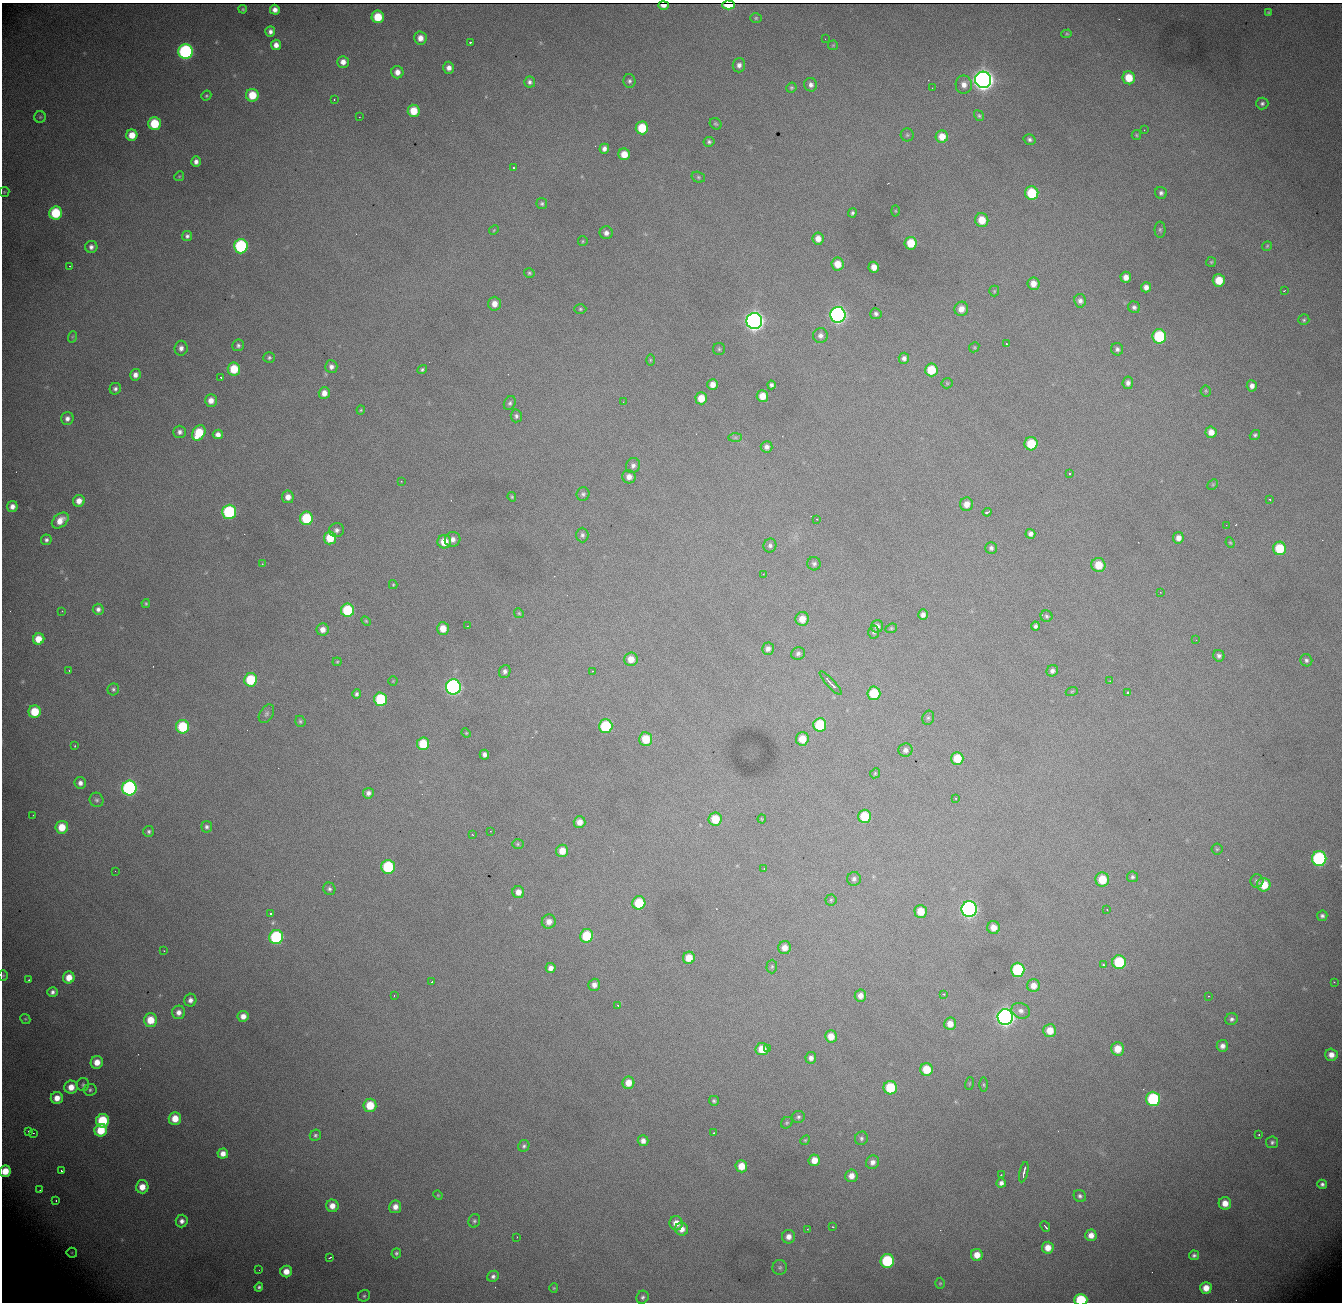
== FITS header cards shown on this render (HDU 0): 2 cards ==
NAXIS1  = 1340
NAXIS2  = 1300

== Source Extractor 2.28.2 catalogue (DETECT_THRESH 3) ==
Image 1340 x 1300 px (HDU 0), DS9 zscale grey, 1 PNG px = 1 image px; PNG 1344 x 1304 px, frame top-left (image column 1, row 1300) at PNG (2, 3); each listed source drawn as its Kron ellipse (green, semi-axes under 4 px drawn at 4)
Background 1440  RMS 18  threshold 54.1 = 3 sigma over >= 5 px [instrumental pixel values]
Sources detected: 375; all 375 listed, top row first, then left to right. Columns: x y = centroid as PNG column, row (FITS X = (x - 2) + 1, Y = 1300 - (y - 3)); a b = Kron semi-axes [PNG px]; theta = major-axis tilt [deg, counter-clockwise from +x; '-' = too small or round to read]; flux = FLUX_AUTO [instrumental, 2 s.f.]
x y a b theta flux
663 5 5 3 - 3.3e+03
729 5 6 4 -2 2.6e+04
243 9 4 3 - 1.4e+03
275 10 5 5 - 6.9e+03
1268 13 3 3 - 1.3e+03
378 17 6 6 - 3.4e+04
756 18 6 5 - 1.8e+03
270 32 5 5 - 4.9e+03
1067 34 5 4 - 1.5e+03
420 38 6 6 - 1.1e+04
825 39 2 2 - 3.4e+03
470 42 3 3 - 2.4e+03
276 45 5 5 - 8.3e+03
833 45 5 5 - 1.5e+03
185 52 7 7 - 2.7e+05
343 62 6 6 - 8.5e+03
739 65 7 6 - 5.2e+03
449 68 6 5 - 6.9e+03
397 72 6 6 - 9.3e+03
1129 78 6 6 - 2.7e+04
983 80 8 8 - 1.1e+06
629 81 7 6 - 3.1e+03
530 82 5 5 - 3.5e+03
811 85 7 6 - 5.2e+03
964 85 9 8 - 8.9e+03
791 88 5 5 - 2.2e+03
932 88 2 2 - 5.5e+02
252 95 6 6 - 3.1e+04
206 96 5 4 - 1.8e+03
334 99 2 2 - 9.8e+02
1262 104 6 6 - 3.5e+03
414 111 6 6 - 2.7e+04
979 116 6 4 -58 2.2e+03
40 117 5 5 - 2.0e+03
359 117 2 2 - 2.2e+03
154 124 6 6 - 4.9e+04
716 124 6 5 - 2.0e+03
642 128 6 6 - 4.2e+04
1144 130 3 2 - 9.4e+02
132 135 5 5 - 1.9e+04
907 135 6 6 - 2.3e+03
1136 135 5 4 - 1.6e+03
942 137 6 6 - 1.7e+04
1030 139 6 5 - 3.3e+03
709 142 5 5 - 2.7e+03
604 149 5 5 - 5.5e+03
624 154 6 5 - 1.7e+04
196 162 5 4 - 5.7e+03
514 168 2 2 - 1.1e+03
179 176 5 4 - 1.5e+03
698 177 7 5 -17 2.2e+03
4 192 5 5 - 1.6e+03
1032 193 7 6 - 5.9e+04
1161 193 6 6 - 3.7e+03
542 204 5 5 - 2.4e+03
895 211 5 3 - 1.2e+03
56 213 6 6 - 6.4e+04
852 213 4 4 - 2.4e+03
982 220 7 6 - 2.3e+04
494 230 5 4 - 1.2e+03
1160 230 8 5 -89 2.5e+03
606 233 6 6 - 5.7e+03
187 236 5 5 - 3.5e+03
818 239 6 5 - 9.6e+03
583 241 5 4 - 1.5e+03
911 243 6 6 - 3.1e+04
241 246 7 7 - 1.4e+05
1267 246 5 4 - 1.6e+03
91 247 6 6 - 4.9e+03
1211 262 5 5 - 1.7e+03
837 264 6 6 - 1.6e+04
70 266 3 2 - 8.5e+02
874 267 5 5 - 1.0e+04
529 273 5 4 - 2.0e+03
1126 277 5 5 - 8.8e+03
1219 280 6 6 - 2.7e+04
1033 284 6 6 - 1.1e+04
1146 287 5 5 - 6.9e+03
994 291 5 5 - 1.6e+03
1284 291 3 2 - 8.1e+02
1080 301 7 6 - 4.7e+03
494 304 7 6 - 1.1e+04
1134 307 6 5 - 3.4e+03
580 309 6 5 - 2.1e+03
961 309 7 6 - 1.1e+04
876 314 6 5 - 3.4e+03
838 315 8 7 - 4.5e+05
1304 320 5 5 - 2.0e+03
754 321 8 7 - 7.8e+05
820 335 7 7 - 5.5e+03
1159 336 7 7 - 9.6e+04
72 337 6 3 71 1.3e+03
1006 344 3 2 - 1.0e+03
238 345 6 6 - 3.1e+03
974 347 5 4 - 1.4e+03
181 348 7 6 - 6.0e+03
719 349 6 6 - 2.4e+03
1117 349 6 6 - 3.1e+03
269 358 6 5 - 2.4e+03
904 358 5 5 - 4.7e+03
650 360 6 4 90 1.4e+03
331 367 6 6 - 4.9e+03
234 369 6 6 - 3.3e+04
422 369 5 4 - 2.4e+03
931 370 6 6 - 3.6e+04
135 375 6 5 - 6.7e+03
221 377 3 3 - 4.1e+03
947 383 5 5 - 1.4e+03
1128 383 6 5 - 4.7e+03
713 384 5 5 - 9.6e+03
771 385 4 4 - 3.5e+03
1252 386 5 5 - 6.0e+03
115 389 6 5 - 3.6e+03
1206 391 5 5 - 1.7e+03
324 393 6 5 - 9.6e+03
762 396 6 5 - 1.7e+04
701 398 6 6 - 2.0e+04
211 400 6 6 - 9.6e+03
623 402 3 2 - 1.0e+03
510 403 7 5 61 3.2e+03
361 410 4 4 - 1.4e+03
516 416 6 5 - 3.1e+03
67 418 6 6 - 5.5e+03
180 432 6 6 - 4.7e+03
1211 432 5 5 - 1.1e+04
199 433 8 6 59 4.3e+04
218 434 5 5 - 6.8e+03
1255 435 5 4 - 2.3e+03
735 437 7 4 1 2.5e+03
1031 444 6 6 - 4.3e+04
767 447 6 5 - 5.1e+03
633 465 7 7 - 4.7e+03
1069 474 3 2 - 1.0e+03
629 477 7 6 - 7.9e+03
401 481 3 3 - 9.1e+02
1213 484 6 4 45 1.5e+03
583 494 7 6 - 3.1e+03
288 497 6 6 - 9.1e+03
512 497 5 4 - 1.6e+03
1270 499 3 3 - 2.0e+03
79 501 6 6 - 1.0e+04
966 504 7 6 - 1.0e+04
12 506 5 5 - 7.4e+03
229 512 7 7 - 1.2e+05
987 512 4 3 - 4.6e+03
306 518 7 6 - 6.0e+04
817 519 2 2 - 9.5e+02
60 520 9 6 41 1.3e+04
1226 525 2 2 - 5.1e+02
337 530 7 7 - 4.5e+03
1030 534 5 5 - 4.9e+03
582 535 7 6 - 3.5e+03
330 538 6 6 - 3.5e+04
1178 538 6 5 - 7.9e+03
453 539 8 7 - 7.1e+03
46 540 5 5 - 3.1e+03
444 542 7 6 - 2.3e+04
1230 543 5 4 - 1.6e+03
770 546 7 6 - 3.6e+03
991 548 6 5 - 3.7e+03
1280 548 7 6 - 4.5e+04
262 564 3 3 - 1.2e+03
814 564 7 6 - 3.2e+03
1098 565 7 7 - 2.4e+04
763 574 3 3 - 9.2e+02
393 585 4 4 - 1.4e+03
1160 592 2 2 - 8.7e+02
146 603 4 3 - 1.6e+03
98 609 5 5 - 4.5e+03
348 610 6 6 - 6.9e+04
62 611 2 2 - 8.1e+02
519 613 5 4 - 1.8e+03
923 615 5 5 - 5.4e+03
1046 616 6 5 - 2.7e+03
802 619 7 6 - 1.5e+04
366 621 5 3 - 1.3e+03
467 626 3 2 - 1.0e+03
877 626 6 6 - 5.8e+03
1035 626 4 4 - 3.2e+03
443 628 6 6 - 1.5e+04
891 628 6 4 21 1.7e+03
323 629 6 6 - 8.6e+03
874 632 6 5 - 2.6e+03
39 639 6 5 - 2.4e+04
1196 640 2 2 - 5.4e+02
768 649 6 6 - 5.4e+03
798 653 7 6 - 3.7e+03
1219 656 6 5 - 3.7e+03
631 659 7 6 - 1.3e+04
1306 660 6 6 - 3.1e+03
337 662 4 4 - 1.3e+03
69 671 3 2 - 2.5e+03
505 671 7 5 68 4.4e+03
593 671 3 2 - 7.0e+02
1052 671 6 5 - 4.7e+03
251 680 7 6 - 5.8e+04
393 681 4 4 - 1.2e+03
1110 681 3 2 - 7.4e+02
831 683 15 3 -47 8.2e+03
453 687 7 7 - 3.6e+05
113 689 6 5 - 2.4e+03
1072 691 6 4 19 1.5e+03
1128 692 3 3 - 3.9e+03
874 693 6 6 - 4.4e+04
356 694 5 4 - 3.0e+03
380 699 7 6 - 7.4e+04
35 712 6 6 - 3.8e+04
266 714 10 6 58 4.0e+03
928 718 7 5 74 3.0e+03
300 721 6 5 - 2.2e+03
820 725 7 6 - 6.0e+04
606 726 7 7 - 8.3e+04
183 727 6 6 - 6.6e+04
466 733 5 4 - 1.3e+03
646 739 7 6 - 3.0e+04
802 739 6 6 - 1.9e+04
423 744 6 6 - 3.5e+04
75 746 3 3 - 1.7e+03
905 750 7 6 - 4.8e+03
484 755 5 4 - 4.9e+03
957 758 6 6 - 2.8e+04
875 773 5 4 - 1.6e+03
80 783 6 5 - 5.7e+03
129 788 7 7 - 2.7e+05
368 793 5 5 - 4.9e+03
956 798 3 2 - 8.0e+02
97 800 7 7 - 3.2e+03
33 815 2 2 - 6.3e+02
865 816 6 6 - 4.5e+04
715 819 7 6 - 3.0e+04
762 819 4 4 - 1.2e+03
579 822 6 6 - 9.4e+03
62 827 6 6 - 2.5e+04
207 827 5 5 - 3.1e+03
149 831 5 5 - 2.8e+03
490 831 3 2 - 1.1e+03
473 835 2 2 - 1.0e+03
518 844 6 5 - 1.9e+03
1217 849 5 5 - 1.6e+03
562 851 6 6 - 1.7e+04
1319 859 7 7 - 1.9e+05
388 867 7 6 - 9.2e+04
764 869 2 2 - 8.8e+02
115 871 2 2 - 9.0e+02
1132 877 5 5 - 2.6e+03
854 879 7 7 - 3.8e+03
1102 879 7 7 - 3.1e+04
1257 881 6 6 - 3.7e+03
1264 885 7 6 - 2.9e+04
329 889 6 6 - 3.2e+03
518 892 6 6 - 9.6e+03
831 900 5 5 - 2.0e+03
639 903 7 6 - 4.7e+04
969 909 8 7 - 4.5e+05
1107 910 2 2 - 9.4e+02
921 911 6 6 - 2.3e+04
271 914 3 3 - 5.2e+03
1322 916 5 5 - 3.4e+03
549 922 7 7 - 9.6e+03
993 927 6 6 - 1.2e+04
586 936 7 6 - 5.2e+04
276 937 7 7 - 1.5e+05
785 948 6 6 - 1.0e+04
164 951 2 2 - 8.0e+02
689 958 6 6 - 2.1e+04
1119 962 7 6 - 6.9e+04
1103 965 3 3 - 2.0e+03
772 966 7 5 88 2.3e+03
551 968 5 5 - 6.6e+03
1018 970 7 7 - 8.9e+04
3 975 5 4 - 1.4e+03
69 977 6 5 - 1.6e+04
29 980 3 3 - 2.5e+03
432 982 3 2 - 9.7e+02
1334 982 2 2 - 4.4e+03
594 985 6 5 - 6.6e+03
1034 986 6 6 - 1.0e+04
52 992 5 5 - 4.1e+03
943 994 3 2 - 1.6e+03
394 996 2 2 - 1.2e+03
860 996 6 5 - 8.2e+03
1209 996 3 2 - 1.2e+03
190 1000 6 6 - 5.7e+03
618 1005 3 3 - 1.5e+03
1021 1011 9 7 -24 5.8e+03
179 1012 7 6 - 7.2e+03
243 1016 5 5 - 9.2e+03
1005 1017 8 7 - 6.5e+05
25 1019 5 4 - 1.5e+03
1231 1019 6 6 - 3.3e+03
150 1020 7 6 - 2.5e+04
950 1024 6 6 - 1.2e+04
1050 1030 6 6 - 1.7e+04
831 1036 6 6 - 1.5e+04
1222 1046 6 5 - 6.1e+03
762 1049 6 6 - 2.5e+04
768 1049 4 3 - 1.3e+03
1118 1049 7 6 - 2.0e+04
1331 1055 6 6 - 9.8e+03
811 1058 6 5 - 5.4e+03
97 1062 6 6 - 1.5e+04
927 1069 6 6 - 2.8e+04
628 1083 6 6 - 1.5e+04
969 1084 6 3 71 1.1e+03
83 1085 7 6 - 2.6e+03
984 1085 7 3 -89 1.6e+03
71 1087 6 6 - 1.5e+04
890 1088 7 6 - 5.3e+04
90 1090 6 6 - 2.9e+03
57 1098 6 6 - 1.3e+04
1153 1099 7 7 - 1.2e+05
714 1101 5 4 - 2.3e+03
370 1105 6 6 - 3.3e+04
798 1117 6 6 - 2.8e+03
175 1118 6 6 - 2.1e+04
102 1121 7 6 - 6.3e+04
787 1123 6 5 - 1.8e+03
101 1130 6 6 - 3.6e+04
28 1131 3 2 - 1.4e+03
33 1133 3 2 - 1.3e+03
714 1133 3 3 - 2.0e+03
1259 1134 3 2 - 1.4e+03
315 1135 6 5 - 2.6e+03
861 1138 7 6 - 3.2e+03
805 1140 5 4 - 1.6e+03
643 1141 5 5 - 6.4e+03
1272 1142 6 5 - 3.0e+03
524 1146 6 5 - 2.8e+03
223 1153 5 5 - 9.4e+03
814 1160 6 5 - 1.5e+04
873 1162 7 6 - 6.4e+03
741 1166 6 6 - 1.9e+04
5 1171 6 5 - 2.3e+04
62 1171 3 2 - 3.0e+03
1024 1172 10 3 77 7.2e+03
1001 1175 3 3 - 1.1e+03
851 1176 6 6 - 1.0e+04
1001 1183 5 4 - 4.9e+03
1322 1184 5 4 - 3.6e+03
142 1187 6 6 - 1.6e+04
40 1190 2 2 - 7.2e+02
438 1195 5 4 - 1.4e+03
1080 1196 6 5 - 3.3e+03
56 1200 3 2 - 1.3e+03
1225 1203 6 6 - 1.4e+04
332 1206 6 6 - 1.1e+04
395 1207 6 6 - 9.2e+03
182 1221 6 6 - 6.0e+03
474 1221 7 5 65 2.5e+03
676 1223 7 6 - 1.2e+04
1045 1226 6 2 -49 2.6e+03
833 1227 3 2 - 8.1e+02
682 1229 6 6 - 9.6e+03
807 1229 3 2 - 6.8e+02
1091 1235 6 6 - 1.1e+04
517 1237 2 2 - 6.7e+02
789 1237 7 6 - 8.0e+03
1048 1248 6 6 - 1.3e+04
72 1253 5 5 - 1.7e+03
396 1253 5 4 - 2.5e+03
977 1255 6 6 - 1.4e+04
1194 1255 5 4 - 3.1e+03
330 1257 4 2 - 1.7e+03
887 1261 7 7 - 9.3e+04
780 1267 7 7 - 3.3e+03
259 1270 2 2 - 6.1e+02
286 1271 6 6 - 1.4e+04
493 1276 6 5 - 4.0e+03
940 1283 5 4 - 1.6e+03
259 1287 4 4 - 2.9e+03
554 1288 4 4 - 1.3e+03
1206 1288 6 5 - 1.5e+04
364 1296 6 5 - 2.5e+03
643 1297 6 6 - 3.1e+03
1081 1300 6 6 - 6.5e+04
At the frame edge (FLAGS 8, measured only in part): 5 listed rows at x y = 729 5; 1319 859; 3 975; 5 1171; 1081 1300